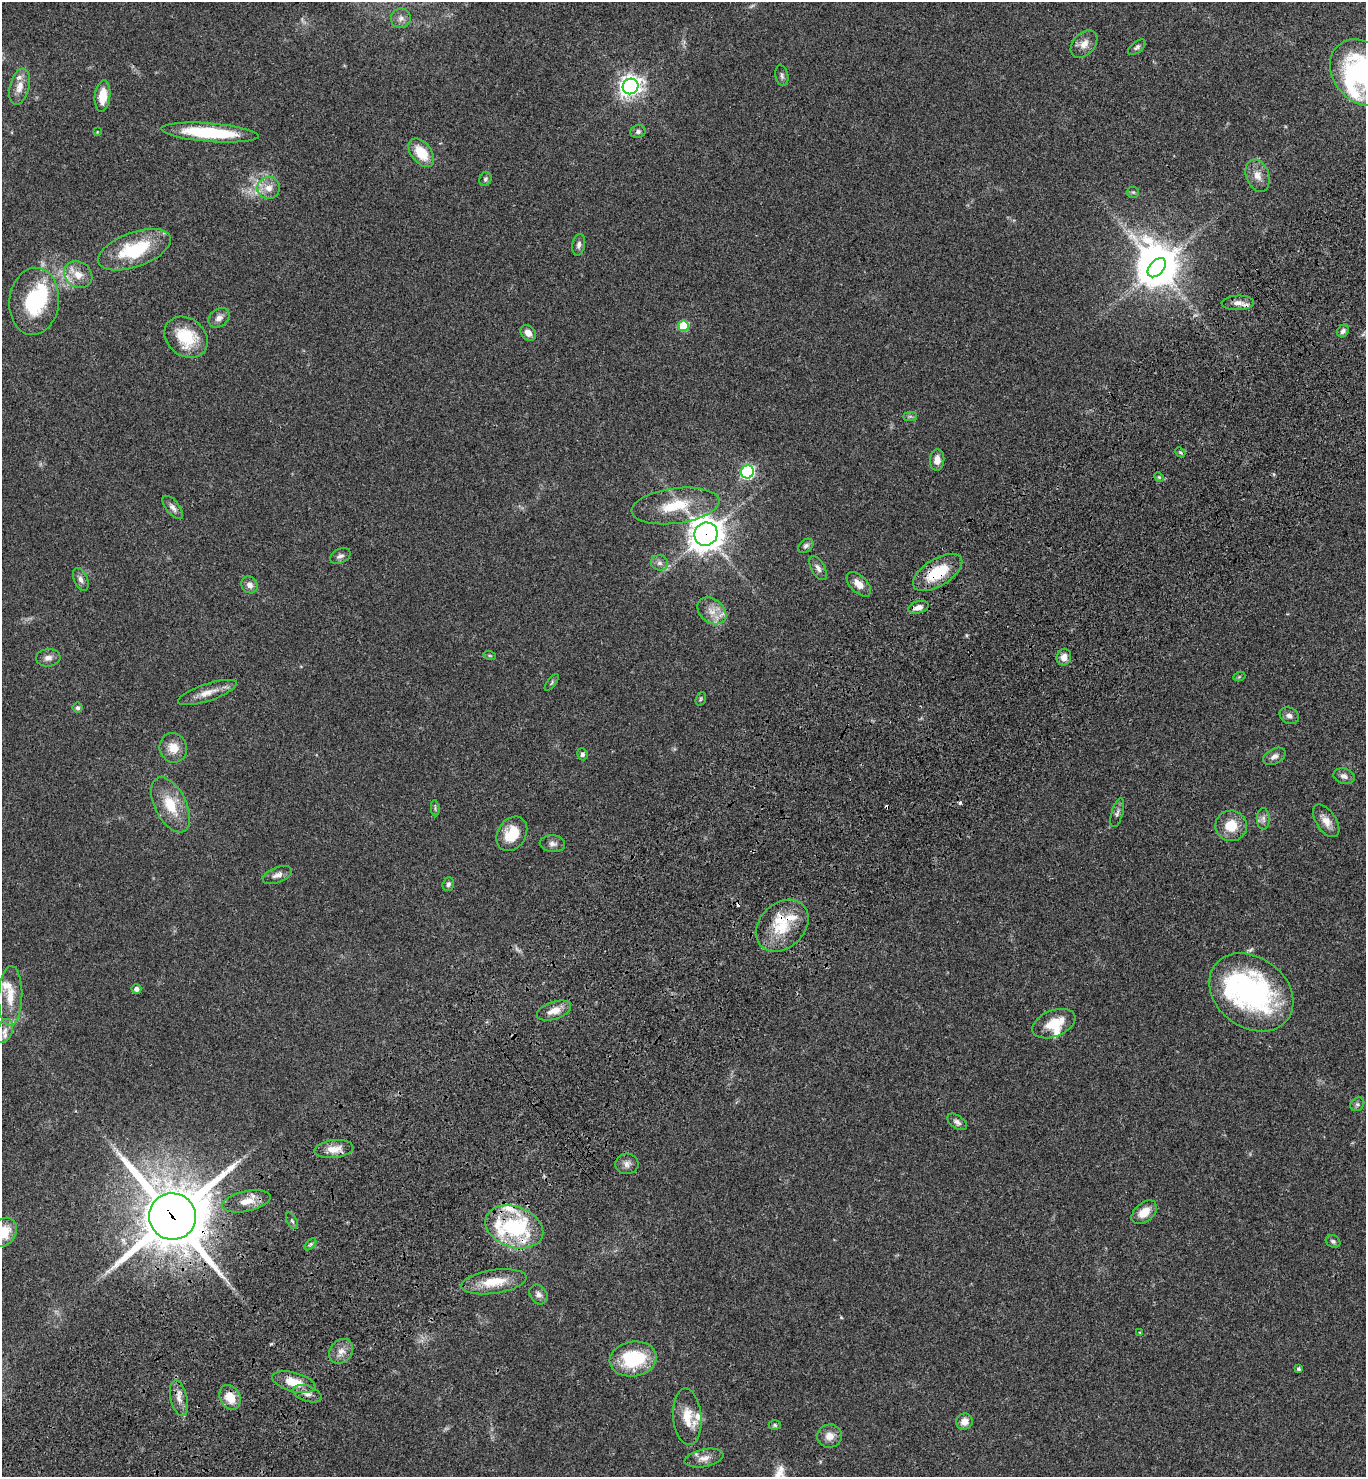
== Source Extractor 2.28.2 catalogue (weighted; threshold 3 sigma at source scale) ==
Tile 7 of 4 x 4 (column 3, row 2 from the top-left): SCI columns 2972-4335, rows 3054-4528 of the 6082 x 6105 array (HDU 1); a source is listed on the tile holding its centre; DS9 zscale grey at full resolution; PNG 1368 x 1479 px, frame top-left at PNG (2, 2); each listed source drawn as its Kron ellipse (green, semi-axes under 4 px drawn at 4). Shown black and unused: <1% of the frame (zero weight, under 3 of 4 exposures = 6% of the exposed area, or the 3 px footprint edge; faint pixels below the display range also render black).
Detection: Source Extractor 2.28.2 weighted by HDU 2 'WHT'; one run over the whole footprint, this tile lists its part. Background 0.0474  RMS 0.0054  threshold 0.0244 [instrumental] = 3 sigma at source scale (4.5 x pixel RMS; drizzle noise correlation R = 1.50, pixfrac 1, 0.05/0.05 arcsec/px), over >= 5 px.
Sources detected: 124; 3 too faint to see at this stretch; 2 inside a brighter object's white glare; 3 cosmic-ray / hot-pixel residue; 1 long thin detection or spike segment (spike, bleed or trail) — neither listed nor drawn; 13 inside a brighter listed object's ellipse — not listed separately; the other 102 listed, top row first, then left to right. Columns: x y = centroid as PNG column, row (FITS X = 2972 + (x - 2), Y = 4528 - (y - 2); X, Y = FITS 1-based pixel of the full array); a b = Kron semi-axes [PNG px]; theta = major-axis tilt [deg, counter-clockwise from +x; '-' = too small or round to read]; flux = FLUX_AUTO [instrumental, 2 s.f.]
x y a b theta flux
401 18 10 9 - 2.8
1084 44 16 11 47 4.6
1137 47 10 5 39 1.4
1362 73 36 28 -50 85
782 76 10 6 -78 1.4
631 86 8 7 - 340
19 87 18 10 76 5.5
103 96 15 7 85 9.5
97 132 4 4 - 0.44
638 132 7 6 - 1.6
210 133 49 9 -4 37
421 153 16 10 -52 14
1258 176 16 11 -70 5.2
485 179 7 6 - 1.1
269 188 11 11 - 5.4
1133 192 6 5 - 0.89
579 245 11 6 79 2.2
134 250 38 17 19 33
1157 268 11 7 48 970
78 275 15 12 -35 6.9
34 301 33 25 84 37
1238 303 16 7 2 3.6
219 318 11 8 40 3.1
683 326 5 5 - 29
1343 331 7 5 55 1.6
528 333 9 7 -48 3.6
186 337 23 18 -38 20
910 416 7 4 0 1
1180 452 6 4 -43 0.72
937 460 11 7 86 4.1
747 472 6 6 - 96
1159 477 5 4 - 0.73
675 506 44 17 8 22
173 507 14 6 -51 2.5
706 534 12 11 - 840
806 546 8 6 38 1.6
340 556 11 7 25 1.9
659 563 8 7 - 2
818 568 13 6 -60 2.4
938 572 28 13 32 21
81 579 12 6 -66 2.4
859 584 15 8 -46 5.1
250 585 9 7 -54 3
918 607 10 6 16 3.3
712 611 16 11 -38 6.6
490 656 6 4 -19 0.69
1064 657 8 7 - 3.8
48 658 12 9 7 3
1239 677 6 4 19 0.6
552 682 10 3 51 0.77
207 692 31 8 18 6.8
701 699 7 5 70 0.78
78 708 5 5 - 1.3
1289 716 10 8 -26 2.4
173 748 15 13 -72 7
582 754 6 5 - 1.2
1274 756 12 7 28 2.6
1344 776 11 7 -16 2.5
171 805 30 16 -63 16
435 808 8 4 -84 0.76
1117 813 15 5 74 1.9
1263 819 11 6 90 2.2
1326 821 18 10 -56 4.9
1231 826 16 15 - 11
512 834 18 14 58 13
552 844 13 8 -5 2.5
277 875 15 7 22 2.8
448 884 7 5 71 1.5
782 926 29 22 44 20
136 989 5 5 - 2.2
1251 992 45 35 -37 110
10 996 30 12 88 11
554 1011 18 8 19 5.9
1054 1024 23 13 22 13
4 1031 12 8 69 2.9
1357 1104 7 6 - 1.3
957 1122 11 6 -35 1.9
334 1149 19 9 6 6.7
627 1164 11 10 - 2.8
246 1201 25 10 12 7.7
1144 1212 14 9 41 7.3
172 1216 23 23 - 4200
292 1221 9 5 -62 1
514 1227 30 20 -19 55
4 1232 15 12 57 12
1333 1241 7 6 - 1.3
310 1244 7 4 45 0.99
494 1282 33 11 9 14
539 1294 11 8 -53 2.4
1140 1332 4 2 - 0.39
341 1351 13 11 51 4.7
633 1359 23 17 10 31
1299 1369 3 3 - 0.98
294 1382 22 9 -15 11
307 1394 15 7 -18 3.4
230 1397 13 10 -63 9.3
179 1398 18 8 -77 4.6
687 1417 28 14 -85 11
964 1421 8 8 - 4.3
775 1425 6 4 -2 0.91
830 1436 12 11 - 5.1
704 1458 20 9 11 4.7
Overlapping masked pixels (flux is a lower limit): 5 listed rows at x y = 706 534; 938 572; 782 926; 172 1216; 514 1227
Isophote crosses this tile's border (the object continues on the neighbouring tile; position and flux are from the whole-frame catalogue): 2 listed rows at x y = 1362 73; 4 1232